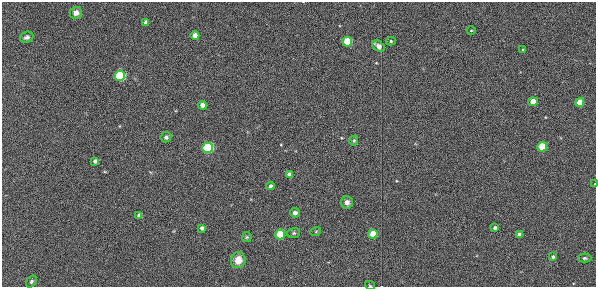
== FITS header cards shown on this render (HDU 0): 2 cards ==
NAXIS1  =                  594
NAXIS2  =                  285

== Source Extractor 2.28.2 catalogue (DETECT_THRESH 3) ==
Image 594 x 285 px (HDU 0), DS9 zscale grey, 1 PNG px = 1 image px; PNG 598 x 289 px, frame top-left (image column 1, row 285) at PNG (2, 2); each listed source drawn as its Kron ellipse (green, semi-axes under 4 px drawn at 4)
Background 178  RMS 5.9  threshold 17.8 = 3 sigma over >= 5 px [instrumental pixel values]
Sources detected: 37; all 37 listed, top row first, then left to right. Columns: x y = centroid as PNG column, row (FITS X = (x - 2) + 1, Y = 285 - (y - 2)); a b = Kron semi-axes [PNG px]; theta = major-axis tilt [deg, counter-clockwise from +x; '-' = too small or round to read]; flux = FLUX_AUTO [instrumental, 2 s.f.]
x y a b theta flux
76 13 6 6 - 2200
146 22 4 4 - 2100
471 30 4 3 - 310
195 35 4 4 - 3500
27 37 7 5 23 1100
391 41 5 4 - 590
347 42 5 5 - 19000
378 46 7 5 -39 2000
523 50 3 3 - 480
120 76 5 5 - 37000
533 102 4 4 - 5300
580 103 4 4 - 8100
202 105 4 4 - 3400
166 137 5 5 - 950
354 141 5 4 - 570
542 147 5 5 - 15000
208 148 5 5 - 53000
95 161 4 4 - 1300
289 175 4 4 - 2000
595 184 4 2 - 250
270 186 4 4 - 1400
347 202 6 6 - 1800
295 213 5 4 - 1100
139 215 4 4 - 1600
202 228 4 4 - 1400
495 228 4 3 - 1000
316 231 5 3 - 340
294 233 6 5 - 620
373 234 4 4 - 7600
519 234 4 4 - 2000
280 235 5 4 - 15000
247 237 5 5 - 470
553 257 4 3 - 830
585 258 6 4 1 740
238 260 8 7 - 4900
31 281 6 4 53 780
370 285 5 3 - 340
At the frame edge (FLAGS 8, measured only in part): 2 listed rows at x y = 595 184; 370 285